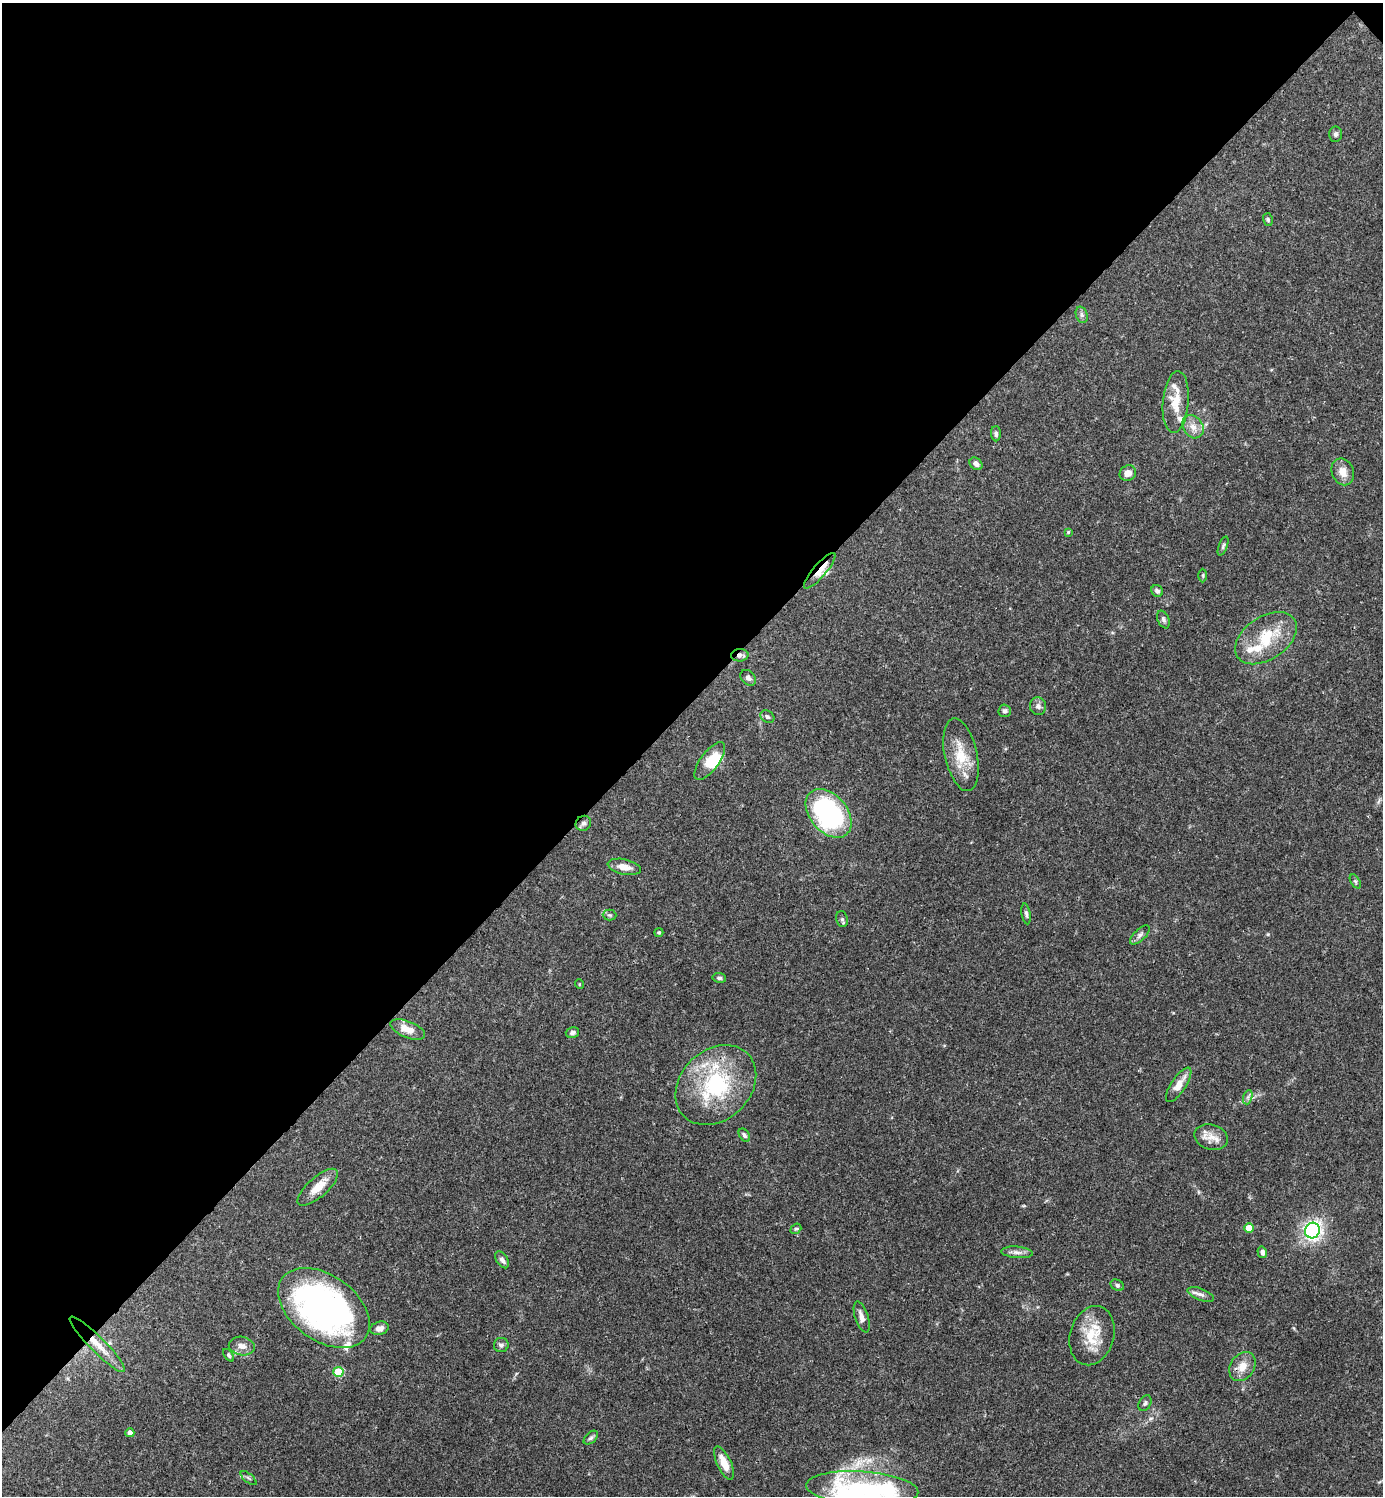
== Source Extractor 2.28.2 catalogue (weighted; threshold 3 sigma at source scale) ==
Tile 2 of 4 x 4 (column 2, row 1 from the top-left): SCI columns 1681-3061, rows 4484-5977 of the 5980 x 5981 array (HDU 1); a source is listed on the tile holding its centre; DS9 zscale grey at full resolution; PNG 1385 x 1498 px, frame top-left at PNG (2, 3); each listed source drawn as its Kron ellipse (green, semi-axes under 4 px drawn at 4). Shown black and unused: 47% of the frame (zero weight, under 3 of 4 exposures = <1% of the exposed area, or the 3 px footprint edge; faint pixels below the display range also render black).
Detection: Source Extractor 2.28.2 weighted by HDU 2 'WHT'; one run over the whole footprint, this tile lists its part. Background 0.0381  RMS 0.0026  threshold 0.0118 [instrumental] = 3 sigma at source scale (4.5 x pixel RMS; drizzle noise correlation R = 1.50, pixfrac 1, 0.05/0.05 arcsec/px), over >= 5 px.
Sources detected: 77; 11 inside a brighter listed object's ellipse — not listed separately; the other 66 listed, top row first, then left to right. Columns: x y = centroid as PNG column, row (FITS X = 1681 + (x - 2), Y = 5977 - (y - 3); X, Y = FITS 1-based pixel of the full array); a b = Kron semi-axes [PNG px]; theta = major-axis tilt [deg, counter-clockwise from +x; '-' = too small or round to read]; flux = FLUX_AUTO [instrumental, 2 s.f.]
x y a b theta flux
1336 134 8 6 -90 0.72
1268 220 6 5 - 0.42
1082 315 8 5 -72 0.67
1176 402 31 13 85 5.5
1193 427 12 9 -56 2.3
996 434 7 5 -88 0.61
976 464 7 5 -39 1
1343 472 14 11 -68 2.7
1128 473 8 7 - 1.8
1068 532 4 4 - 0.36
1223 546 10 4 70 0.56
820 571 23 6 49 2.7
1203 575 7 3 90 0.33
1157 591 6 5 - 0.84
1163 619 9 5 -66 0.7
1266 638 34 21 34 11
740 655 8 6 2 1
748 678 9 6 -47 0.8
1038 706 9 8 - 1
1005 711 6 6 - 0.68
767 717 7 6 - 0.6
961 755 37 16 -78 7.7
710 761 22 9 53 4.5
829 813 28 18 -49 44
583 823 8 7 - 0.82
624 867 17 7 -12 2.4
1355 881 8 4 -58 0.49
1026 914 10 4 -80 0.68
609 915 7 5 -1 0.47
842 919 8 6 -75 0.59
659 932 4 4 - 0.36
1140 935 12 5 43 0.91
719 978 7 5 -9 0.61
579 984 5 3 - 0.21
408 1029 18 8 -22 3.6
572 1033 7 5 15 0.85
716 1085 45 35 44 26
1179 1085 20 7 57 3
1248 1097 7 4 71 0.63
744 1135 7 5 -57 0.6
1211 1137 17 12 -16 3
318 1187 25 10 42 4
1249 1228 5 5 - 4.7
796 1229 6 4 39 0.38
1312 1230 8 7 - 63
1017 1252 16 5 -5 1.3
1262 1252 6 4 -73 0.91
502 1260 9 5 -58 0.94
1117 1285 7 5 -30 0.63
1201 1294 14 6 -21 1.2
324 1308 51 32 -36 94
862 1317 16 6 -72 1.6
379 1328 9 6 15 1.5
1092 1336 30 22 74 8.4
97 1344 38 7 -45 4.6
501 1345 7 7 - 0.81
242 1346 13 9 -9 1.8
229 1355 7 4 -53 0.43
1242 1366 16 12 55 3.2
338 1372 5 5 - 12
1145 1403 8 6 60 0.62
130 1433 4 4 - 1.3
591 1438 8 5 44 0.6
724 1463 18 7 -65 3.7
249 1478 9 3 -39 0.38
862 1488 56 17 -4 22
Overlapping masked pixels (flux is a lower limit): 3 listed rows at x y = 820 571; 740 655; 97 1344